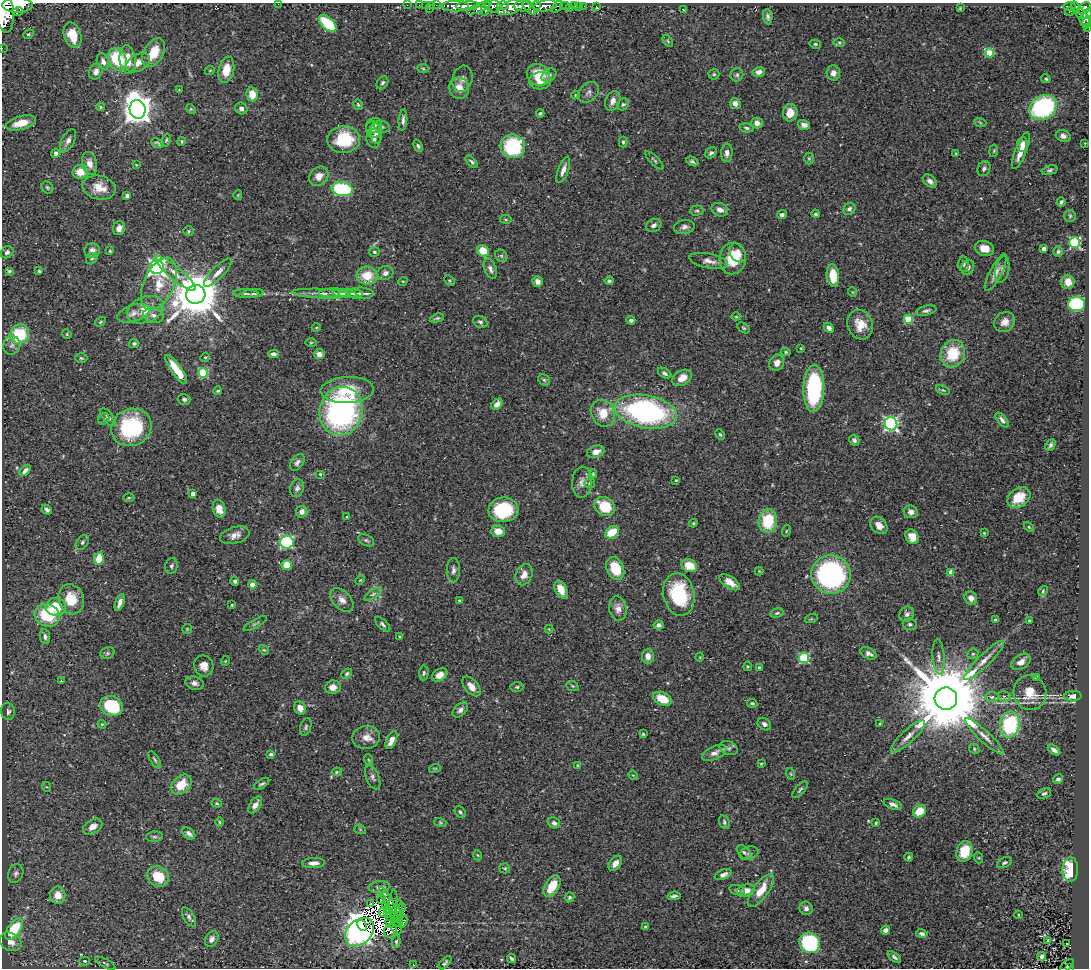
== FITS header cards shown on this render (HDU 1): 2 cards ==
NAXIS1  =                 1087
NAXIS2  =                  966

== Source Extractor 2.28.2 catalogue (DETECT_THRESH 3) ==
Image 1087 x 966 px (HDU 1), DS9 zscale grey, 1 PNG px = 1 image px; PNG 1091 x 970 px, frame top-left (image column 1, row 966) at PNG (2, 3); each listed source drawn as its Kron ellipse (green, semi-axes under 4 px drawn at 4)
Background 0.442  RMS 0.036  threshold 0.109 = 3 sigma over >= 5 px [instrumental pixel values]
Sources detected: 448; all 448 listed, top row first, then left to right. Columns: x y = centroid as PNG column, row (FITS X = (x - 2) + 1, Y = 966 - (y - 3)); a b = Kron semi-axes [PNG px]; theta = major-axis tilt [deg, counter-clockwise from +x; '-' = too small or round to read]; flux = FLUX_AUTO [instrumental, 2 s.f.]
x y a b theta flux
278 4 2 2 - 3.7
17 5 15 7 -1 3600
407 5 2 2 - 10
419 5 2 2 - 9.9
425 5 2 2 - 14
432 5 4 3 - 53
436 5 2 2 - 13
536 5 4 3 - 470
455 6 14 5 0 1600
468 6 12 4 4 1200
493 6 8 6 -27 640
503 6 6 4 -2 440
522 6 8 5 -4 2200
545 6 12 5 10 1300
565 6 4 2 - 57
575 6 3 2 - 18
579 6 2 2 - 7.7
584 6 2 2 - 5.8
596 6 3 3 - 5
1070 6 6 3 0 190
511 7 14 6 18 1500
528 7 10 3 -51 890
557 7 6 3 51 120
479 8 13 4 23 770
486 8 8 3 78 450
570 8 2 2 - 9.5
960 8 4 4 - 1.9
1076 8 6 3 -71 160
1085 8 7 5 26 410
429 9 3 2 - 49
683 9 3 2 - 1.4
18 12 5 3 - 630
1070 12 5 3 - 17
5 13 20 9 -85 6100
1080 13 6 3 -84 120
1087 14 5 4 - 210
768 17 7 4 -83 6.8
1085 20 6 5 - 180
328 23 11 5 -43 140
1086 23 6 3 69 120
1088 27 4 3 - 27
28 34 5 3 - 3.1
72 35 13 8 -72 50
668 41 7 3 -54 3.4
839 42 6 4 -1 3.7
815 44 6 4 -14 3.5
2 48 2 2 - 9.9
154 53 16 9 58 51
989 53 5 4 - 99
117 59 11 9 -63 130
128 60 14 8 -83 44
103 61 9 6 -71 13
138 63 13 8 30 20
423 69 6 4 -2 3.6
210 70 5 3 - 2.1
226 70 13 7 78 47
96 71 8 6 67 9.8
759 72 6 5 - 13
833 73 7 6 - 14
714 74 5 5 - 3.9
538 75 12 10 -37 54
549 75 8 5 38 15
737 75 6 6 - 5.9
462 79 13 10 75 13
1046 79 5 3 - 4
540 81 11 8 8 22
382 83 7 5 56 5.4
459 88 11 9 -72 31
179 90 3 3 - 1.5
589 92 11 9 45 10
252 94 7 5 -79 44
575 95 4 3 - 2.2
613 101 10 7 67 14
735 103 6 5 - 12
623 104 6 5 - 4.3
358 105 5 4 - 3.1
100 107 4 3 - 3.2
1043 107 14 11 30 350
241 108 6 5 - 7.4
138 109 9 8 - 3600
191 109 5 4 - 2.8
540 113 4 4 - 3.7
790 113 8 7 - 32
403 120 10 4 86 7.6
980 122 6 4 -20 3.1
21 123 15 6 14 39
757 123 6 5 - 15
374 125 8 7 - 11
804 125 6 4 -16 13
382 127 8 6 -18 5.6
747 128 7 4 -11 5
373 129 8 7 - 12
376 134 10 6 -84 11
1063 136 7 5 -20 9.5
374 138 9 7 -85 12
344 139 16 13 2 110
166 140 6 4 76 3.1
68 141 12 6 61 12
181 141 4 4 - 3.4
623 142 5 4 - 3.4
157 143 6 3 -25 3.6
1085 143 2 2 - 1.6
1023 145 7 5 85 11
418 146 6 4 -68 5
513 146 12 12 - 160
994 151 6 3 81 2.8
1021 151 19 5 68 25
56 153 4 4 - 6.6
711 153 6 5 - 6.4
727 153 9 6 89 11
956 153 3 3 - 2.2
809 158 6 5 - 3.4
654 160 12 3 -45 4.6
692 161 6 4 -26 5.7
472 162 7 4 -48 5.2
89 164 11 7 -77 18
136 165 4 3 - 1.6
984 169 8 6 65 7.1
563 170 14 5 70 15
1050 170 8 4 14 5
80 172 8 7 - 36
319 176 10 8 47 24
930 181 8 5 -44 10
47 187 6 5 - 4
99 188 17 12 -12 37
342 189 10 7 -9 200
238 195 5 3 - 1.8
127 196 4 4 - 8.5
1061 202 5 3 - 4.8
849 209 6 5 - 8.1
720 210 8 6 -21 14
697 211 6 5 - 4.2
816 214 4 3 - 5
782 215 5 4 - 7.8
1070 216 6 6 - 4.6
506 219 6 3 -9 2.7
654 225 8 6 24 8.9
684 227 10 7 9 9.9
119 228 7 6 - 13
189 231 5 4 - 3.2
1075 242 5 5 - 280
984 248 10 7 -19 22
1044 249 3 3 - 11
92 250 8 7 - 13
110 251 3 3 - 2.5
483 251 6 5 - 48
1058 251 5 4 - 4.8
7 252 7 5 37 7.9
374 252 5 5 - 3.9
738 253 10 7 -57 20
501 256 7 5 -45 4.2
92 259 6 5 - 4.1
733 259 16 13 87 75
709 261 19 7 -10 18
963 264 7 5 86 5.9
157 267 7 7 - 830
968 267 8 6 70 9.5
490 269 11 6 -70 9.1
1002 269 13 7 79 11
9 271 4 4 - 3.6
39 271 4 4 - 4
175 273 26 6 -40 22
218 273 19 6 45 18
385 273 8 7 - 10
996 273 20 6 62 18
367 276 10 9 - 55
833 276 11 6 -84 53
403 281 5 3 - 2.1
449 281 6 4 -45 2.8
538 281 5 5 - 10
609 281 4 3 - 4
1068 282 7 6 - 23
159 284 28 15 65 69
852 292 5 3 - 1.9
253 293 10 3 6 5.8
334 293 15 4 1 9.4
360 293 13 6 -1 13
196 294 10 9 - 13000
246 294 13 3 -2 6.8
321 294 29 4 -3 19
344 294 12 3 -5 6.2
351 294 12 4 -1 6.6
1077 304 8 7 - 230
145 310 19 12 21 49
926 311 10 4 13 6.9
134 313 17 8 18 18
153 315 10 7 -13 11
736 317 5 3 - 2.6
437 318 7 3 16 4.2
908 319 5 4 - 110
631 320 4 4 - 7.1
100 322 6 3 32 2.8
480 322 7 5 -26 5.9
1005 322 11 9 41 18
860 325 15 12 -70 37
316 328 4 3 - 2
743 328 7 4 -39 3.4
829 328 5 4 - 10
20 334 10 9 - 120
67 334 5 4 - 2.6
311 343 6 4 1 3.2
134 344 5 4 - 6
12 345 9 8 - 11
801 348 4 3 - 2.4
786 352 5 4 - 3.3
273 354 5 4 - 10
319 354 5 5 - 16
953 354 14 12 67 82
205 357 5 4 - 2.9
81 358 6 5 - 3.7
777 363 8 7 - 16
176 369 17 5 -55 59
203 373 5 5 - 150
665 373 7 4 -31 7
682 378 10 7 31 28
544 380 6 5 - 4.2
814 388 23 10 88 280
347 390 26 13 2 79
943 390 7 4 -23 4
218 391 4 3 - 2.9
184 399 6 5 - 5.6
497 404 6 4 46 15
341 411 24 21 76 610
646 412 31 16 -10 580
603 413 14 11 -61 48
108 417 10 5 -51 8.8
104 419 6 5 - 4
1002 420 9 4 -50 7.2
891 424 6 6 - 500
131 427 20 18 26 230
720 435 5 4 - 3.9
854 440 6 5 - 6.1
1051 445 6 5 - 5.7
596 452 9 6 18 16
297 462 9 6 54 9.1
25 470 7 4 47 8.9
320 474 5 4 - 3
593 474 4 3 - 2.7
676 480 3 2 - 2.2
582 482 15 10 87 16
590 483 5 5 - 4.6
297 488 9 6 72 8.2
193 494 4 4 - 13
129 498 5 3 - 2.4
1019 498 12 9 35 42
605 506 11 9 -34 72
219 509 9 6 -76 31
47 510 5 4 - 6.9
503 510 15 12 6 160
302 512 6 5 - 17
911 512 7 6 - 11
347 517 3 3 - 4.1
768 521 11 9 83 100
693 523 4 4 - 3.1
879 525 10 7 -47 18
1029 527 6 3 -45 2.6
498 531 7 6 - 28
786 531 6 3 71 2.7
612 532 7 5 36 76
984 533 3 2 - 2.3
235 535 15 8 15 18
912 537 8 6 -54 34
366 540 8 5 -27 5.4
82 542 8 5 53 5.8
287 542 7 6 - 300
99 559 6 4 82 58
287 565 5 5 - 48
171 566 8 6 69 5.9
689 566 8 6 -25 51
615 568 12 8 -67 68
453 570 12 6 89 9.8
759 571 4 4 - 2.1
951 572 4 4 - 31
831 574 20 19 - 440
524 575 11 8 65 18
360 580 5 3 - 2.3
235 581 5 4 - 5.6
730 582 11 6 -33 23
252 584 4 4 - 22
561 589 9 5 -65 29
1043 591 5 4 - 3.3
373 594 10 4 32 6.9
679 595 21 15 -78 170
971 598 7 6 - 15
71 599 15 12 -71 56
342 600 14 9 -48 18
459 601 3 3 - 3.7
120 603 9 4 71 12
232 605 3 3 - 2.6
56 607 10 9 - 57
618 608 12 9 -82 18
777 613 7 4 12 4.9
907 614 8 7 - 8.5
47 615 13 11 -23 110
811 619 6 4 18 2.9
995 620 3 3 - 3
1029 621 3 2 - 2.6
255 624 13 3 29 5.2
383 624 9 4 -43 5.7
910 624 7 6 - 5.5
658 625 5 4 - 9.4
187 629 5 5 - 3.1
549 629 4 4 - 2.4
45 637 7 5 -80 7.5
400 637 3 3 - 2.6
264 650 5 4 - 3.2
107 653 7 5 22 5.6
868 653 9 5 -27 11
973 654 6 5 - 3.5
648 656 7 6 - 15
700 657 5 3 - 1.7
939 657 18 6 -85 13
804 658 5 5 - 210
984 660 27 6 44 24
225 661 5 3 - 1.9
1021 662 10 6 36 15
204 666 10 9 - 20
748 666 5 4 - 2.7
759 667 4 3 - 4.6
424 673 7 4 88 4.6
347 674 6 4 40 3.9
440 675 8 6 32 18
1036 677 4 3 - 6.3
61 681 3 2 - 2.7
195 683 9 6 -15 10
471 686 12 6 -48 21
572 686 6 4 -21 3.5
333 687 8 6 7 14
517 687 6 5 - 3.8
1030 693 17 16 - 44
1004 696 6 5 - 5.6
1073 696 8 5 3 21
992 697 7 4 0 8.4
662 699 10 6 -24 45
946 699 11 11 - 41000
752 703 5 4 - 4.2
112 706 11 9 -25 140
300 708 7 5 -64 18
460 710 9 6 43 9.5
8 711 8 7 - 8.4
880 723 4 3 - 2.3
102 724 4 4 - 2.3
764 724 7 5 -37 8.3
1010 725 13 9 79 190
306 727 9 5 73 5.4
643 734 4 4 - 2.8
908 736 22 6 43 22
984 736 26 5 -43 19
366 737 14 11 6 22
391 740 10 5 65 23
729 748 9 6 -26 6.8
974 749 5 4 - 3.2
1054 750 7 4 -36 11
714 753 13 6 26 15
271 754 4 3 - 5.3
155 760 10 3 -58 4.1
369 760 6 3 -70 2.5
761 764 4 4 - 2.6
577 765 4 2 - 2
435 768 6 3 18 2.7
337 772 5 3 - 3.4
791 774 6 3 -71 3.1
633 775 5 4 - 2.9
373 777 13 6 -68 9
1058 779 5 4 - 5.4
261 784 9 3 31 4.3
181 785 12 8 41 47
47 787 5 3 - 2.1
800 790 10 4 48 5.4
1044 793 7 5 23 5.5
217 803 5 4 - 2.5
893 804 10 4 -20 10
255 805 9 5 56 13
919 811 7 5 37 42
460 812 7 5 -53 5.6
220 822 5 3 - 2.4
440 822 6 4 -18 3
724 822 7 5 -68 5.4
554 823 6 5 - 8.3
876 823 3 2 - 2.3
93 827 10 6 32 17
360 829 6 4 -19 2.9
189 833 7 5 -37 8.3
154 837 8 5 5 5.5
964 851 10 8 71 59
744 852 9 5 -45 5.6
749 853 10 6 20 7.5
477 855 5 3 - 2.3
909 857 4 3 - 3.8
979 858 5 3 - 2.5
314 863 11 5 2 12
615 863 8 5 53 15
1004 863 8 5 26 4.9
505 868 5 5 - 3.3
1070 869 12 8 87 120
16 873 10 7 67 8.4
723 875 9 5 22 13
158 876 11 9 -29 65
552 886 12 7 60 48
379 887 10 6 7 12
737 890 8 5 -16 5.1
746 890 9 6 17 22
761 890 19 7 54 46
58 895 9 8 - 30
674 896 7 3 6 6.4
569 897 5 4 - 4.8
382 899 5 3 - 5.3
388 900 15 3 -61 8.5
370 903 3 2 - 4.7
393 904 13 4 86 7.7
385 905 4 2 - 0.97
403 908 3 2 - 2.2
806 908 7 6 - 9.9
388 910 3 2 - 2.4
397 911 11 5 72 5.3
383 912 4 3 - 2.2
387 913 3 2 - 1.9
1018 915 4 3 - 2
391 916 4 3 - 2.2
400 916 3 2 - 1.5
189 917 11 5 -58 7.7
397 919 5 2 - 0.56
403 921 6 3 70 4.2
398 922 4 2 - 0.32
390 923 5 3 - 5.5
362 925 6 4 -57 2400
396 927 7 5 -61 8.4
645 927 3 3 - 5.4
14 929 12 6 55 100
885 930 5 4 - 8.9
390 931 7 6 - 4.1
359 932 16 12 42 2400
922 934 6 4 -10 6.3
212 939 8 6 62 11
1048 940 3 2 - 3.1
11 942 11 8 -27 17
396 942 6 4 87 4
810 943 10 10 - 280
1067 944 2 2 - 1.2
1042 956 5 4 - 11
894 957 7 4 -37 7
512 958 5 3 - 4.9
85 961 5 4 - 4.2
105 963 11 3 -29 4.3
445 963 8 3 47 4.7
413 965 2 2 - 1.6
1067 966 9 3 45 29
1069 967 3 3 - 31
At the frame edge (FLAGS 8, measured only in part): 7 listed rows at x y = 278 4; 17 5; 5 13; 1087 14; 1088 27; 2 48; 1069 967